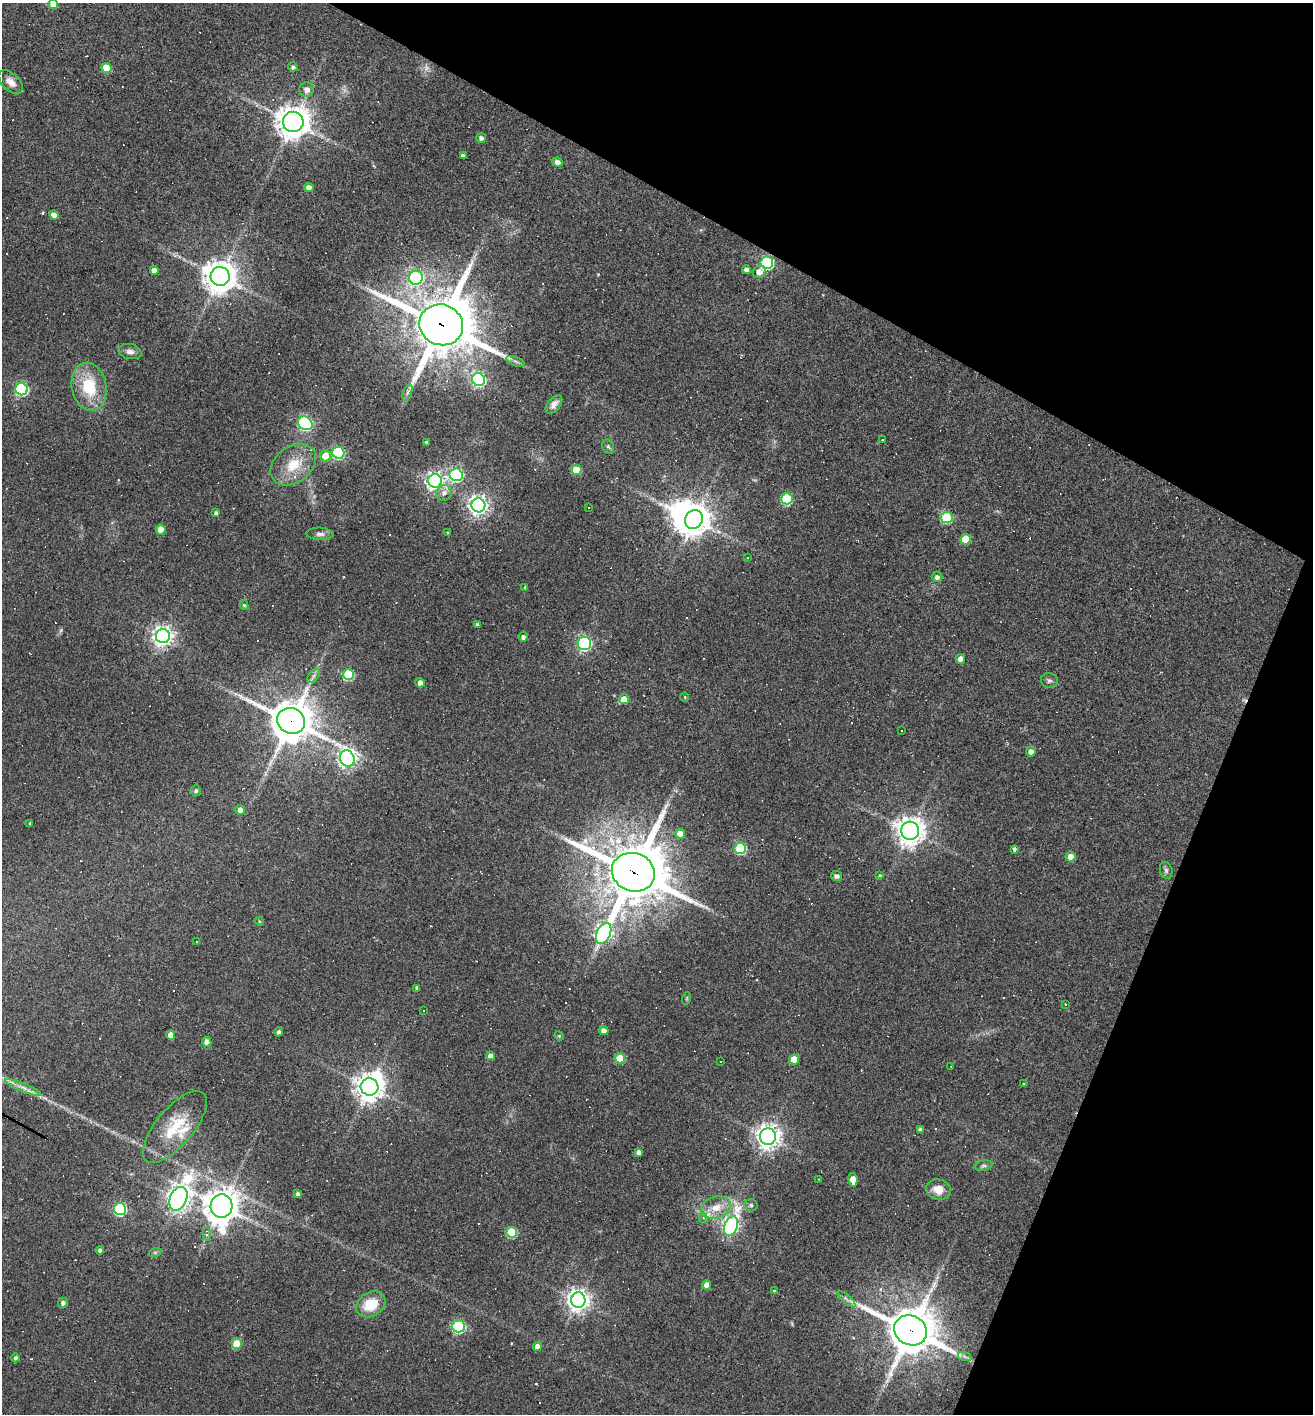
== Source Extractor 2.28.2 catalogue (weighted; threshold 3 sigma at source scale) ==
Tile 8 of 4 x 4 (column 4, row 2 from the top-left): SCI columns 4073-5383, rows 2823-4234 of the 5657 x 5645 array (HDU 1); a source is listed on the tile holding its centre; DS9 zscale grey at full resolution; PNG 1315 x 1416 px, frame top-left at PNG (2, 3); each listed source drawn as its Kron ellipse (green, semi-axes under 4 px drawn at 4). Shown black and unused: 23% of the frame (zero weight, under 2 of 3 exposures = <1% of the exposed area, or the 3 px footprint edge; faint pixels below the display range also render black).
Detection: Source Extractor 2.28.2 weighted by HDU 2 'WHT'; one run over the whole footprint, this tile lists its part. Background 0.062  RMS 0.0075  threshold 0.0338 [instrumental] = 3 sigma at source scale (4.5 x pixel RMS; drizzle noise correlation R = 1.50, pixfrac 1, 0.05/0.05 arcsec/px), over >= 5 px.
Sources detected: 200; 2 too faint to see at this stretch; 2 inside a brighter object's white glare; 63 cosmic-ray / hot-pixel residue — neither listed nor drawn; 4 inside a brighter listed object's ellipse — not listed separately; the other 129 listed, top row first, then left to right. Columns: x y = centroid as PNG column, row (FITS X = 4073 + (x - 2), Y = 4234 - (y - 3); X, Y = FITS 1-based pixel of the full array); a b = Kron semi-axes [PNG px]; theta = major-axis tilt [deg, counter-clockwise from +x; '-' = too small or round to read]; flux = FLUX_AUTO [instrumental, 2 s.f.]
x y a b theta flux
53 4 5 4 - 6.3
293 67 5 4 - 1.5
106 68 5 5 - 23
11 82 15 8 -44 6.2
307 89 7 7 - 4.7
293 122 10 10 - 1200
481 138 5 5 - 2.7
463 156 4 4 - 2.6
557 162 5 4 - 4
309 188 5 4 - 5.9
54 215 5 4 - 6
767 263 6 6 - 110
154 270 4 4 - 5.7
746 270 4 4 - 4.1
759 272 7 6 - 6.2
220 276 9 9 - 1300
416 278 7 7 - 110
441 325 22 20 -22 4400
130 352 11 7 -12 3.7
516 361 10 3 -21 1.7
479 380 7 6 - 150
89 387 24 17 -78 30
22 389 6 6 - 110
408 392 8 3 71 1.7
554 404 11 6 51 4.1
305 423 8 6 -37 130
882 440 2 2 - 0.46
427 442 3 3 - 1.6
608 447 7 5 -66 1.6
338 453 6 6 - 84
325 456 5 5 - 11
293 465 25 18 36 21
576 470 5 5 - 22
456 475 6 6 - 130
435 481 7 7 - 270
444 493 8 7 - 4
787 499 6 5 - 62
478 505 7 7 - 360
589 508 2 2 - 0.72
216 513 4 4 - 1.7
947 517 6 5 - 52
694 519 10 8 58 970
161 530 5 4 - 10
448 533 4 3 - 0.93
320 534 13 6 -3 2.9
966 539 5 5 - 22
748 558 3 3 - 2.4
937 577 5 5 - 2.7
525 587 3 2 - 0.73
244 605 5 4 - 1.2
477 624 3 3 - 0.84
163 636 7 7 - 420
523 637 4 4 - 2.7
584 643 7 6 - 140
960 659 4 4 - 6.5
348 675 5 5 - 60
314 676 8 5 49 2.2
1049 681 8 7 - 1.9
420 683 5 4 - 4.3
685 697 4 3 - 0.66
624 699 5 5 - 8.6
291 721 14 12 -26 2300
901 731 2 2 - 0.57
1031 751 5 5 - 4.6
347 759 8 7 - 290
196 791 5 5 - 1.2
240 810 5 4 - 4.6
30 823 4 3 - 1.1
910 831 9 9 - 870
680 834 5 5 - 9.7
740 848 6 6 - 67
1014 849 4 3 - 2.2
1071 857 5 5 - 6.9
1166 870 8 6 -74 1.9
633 872 22 19 -21 4600
880 875 4 3 - 0.8
837 876 5 5 - 3.2
259 921 4 3 - 0.72
604 933 11 6 64 270
196 941 2 2 - 0.43
417 988 4 4 - 2.2
687 998 6 4 71 0.88
1065 1004 3 3 - 3.3
424 1010 3 3 - 1.1
604 1030 5 4 - 3.8
279 1032 4 4 - 2
171 1035 5 4 - 8.3
559 1036 5 4 - 0.81
207 1042 4 4 - 5
491 1056 4 4 - 4.5
620 1058 5 5 - 26
794 1059 5 5 - 15
721 1061 3 3 - 2.7
951 1066 3 2 - 0.46
1024 1084 4 3 - 0.64
23 1087 19 4 -23 4.5
369 1087 9 8 - 780
175 1127 44 18 50 31
920 1130 4 3 - 2.2
768 1137 8 8 - 570
638 1152 4 4 - 3.2
983 1166 9 5 12 1.8
819 1179 4 2 - 0.51
853 1180 7 4 -79 9.8
938 1190 12 10 -17 9.5
298 1194 4 3 - 2.4
178 1199 12 8 67 520
751 1205 6 6 - 1.9
221 1206 12 11 - 1200
716 1207 15 11 19 11
120 1209 6 6 - 92
703 1218 5 4 - 1.5
731 1226 10 6 72 200
512 1232 5 5 - 41
207 1234 7 4 -82 3.2
100 1250 4 4 - 2.2
155 1252 7 4 19 1.2
707 1285 4 4 - 6.8
774 1290 4 2 - 0.55
846 1299 12 3 -41 1.9
578 1300 7 7 - 530
63 1303 5 5 - 2.3
371 1304 15 12 30 20
458 1326 6 6 - 110
911 1330 17 14 -26 2800
237 1344 5 5 - 23
537 1347 4 4 - 5.6
965 1357 7 4 -19 1.5
15 1358 4 4 - 1.8
Overlapping masked pixels (flux is a lower limit): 4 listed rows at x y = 441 325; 291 721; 633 872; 911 1330
Isophote crosses this tile's border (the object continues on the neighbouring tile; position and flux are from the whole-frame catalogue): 1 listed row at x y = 53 4